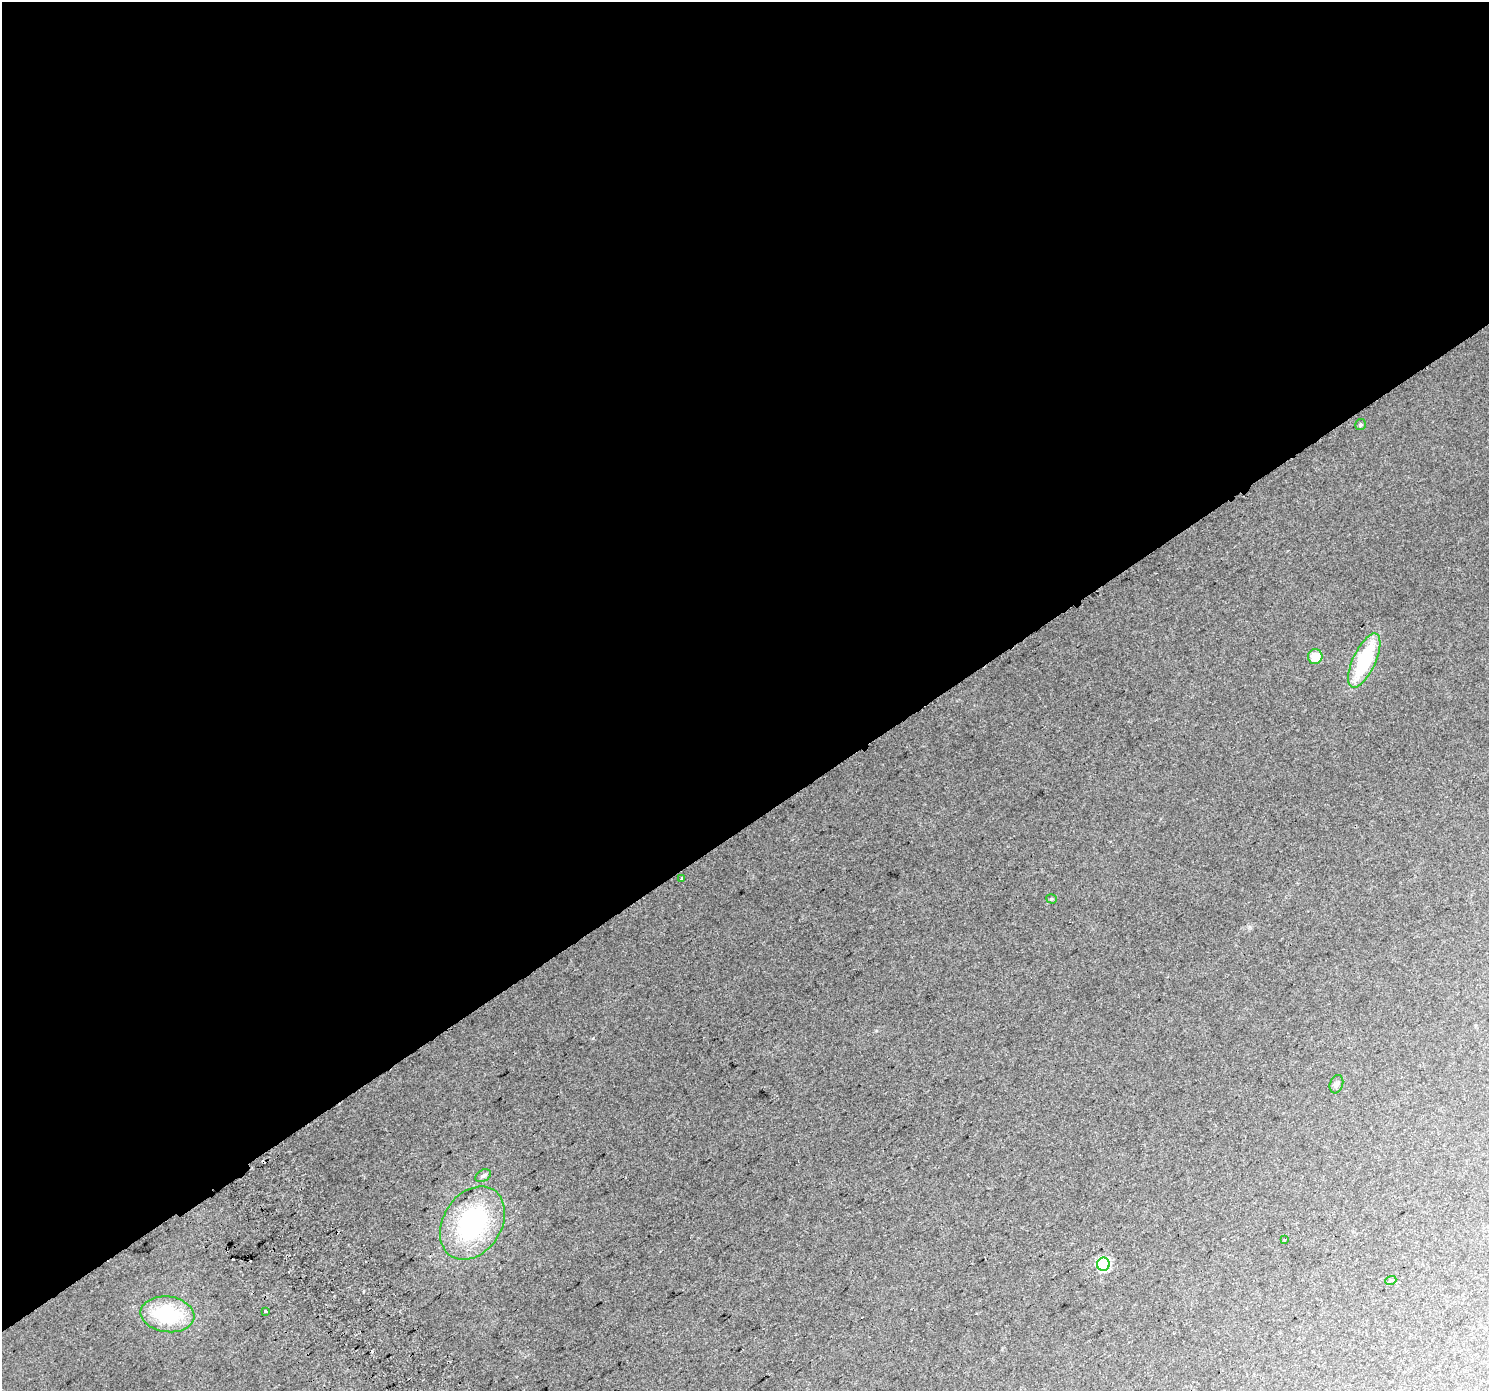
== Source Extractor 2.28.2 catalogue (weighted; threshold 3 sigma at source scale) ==
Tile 2 of 4 x 4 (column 2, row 1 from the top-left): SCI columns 1530-3016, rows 4386-5774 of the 6026 x 5933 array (HDU 1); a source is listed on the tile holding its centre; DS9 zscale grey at full resolution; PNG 1491 x 1393 px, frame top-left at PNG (2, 2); each listed source drawn as its Kron ellipse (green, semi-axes under 4 px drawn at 4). Shown black and unused: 59% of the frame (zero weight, under 2 of 3 exposures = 2% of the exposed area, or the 3 px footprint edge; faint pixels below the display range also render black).
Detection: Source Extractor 2.28.2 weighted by HDU 2 'WHT'; one run over the whole footprint, this tile lists its part. Background 0.0454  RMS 0.012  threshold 0.0538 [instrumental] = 3 sigma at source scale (4.5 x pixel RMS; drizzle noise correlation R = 1.50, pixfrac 1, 0.0396/0.0396 arcsec/px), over >= 5 px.
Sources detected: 16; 3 cosmic-ray / hot-pixel residue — neither listed nor drawn; the other 13 listed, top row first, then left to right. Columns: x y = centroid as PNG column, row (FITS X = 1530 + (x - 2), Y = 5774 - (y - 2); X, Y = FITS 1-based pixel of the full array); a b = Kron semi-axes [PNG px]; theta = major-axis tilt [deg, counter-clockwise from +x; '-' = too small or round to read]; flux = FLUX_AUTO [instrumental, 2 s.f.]
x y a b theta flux
1361 425 5 5 - 2.1
1315 657 7 7 - 19
1364 661 29 11 65 83
681 879 3 3 - 15
1051 899 5 4 - 1.7
1336 1084 9 6 71 3.4
483 1176 8 5 32 3.7
472 1223 39 29 58 150
1285 1240 3 3 - 8.5
1103 1264 6 6 - 140
1391 1280 5 3 - 1.4
265 1311 3 3 - 7.3
167 1314 27 18 -7 77
Unlisted compact peaks at least as high as the median listed source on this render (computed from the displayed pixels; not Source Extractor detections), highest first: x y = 593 1038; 1249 927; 876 1031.